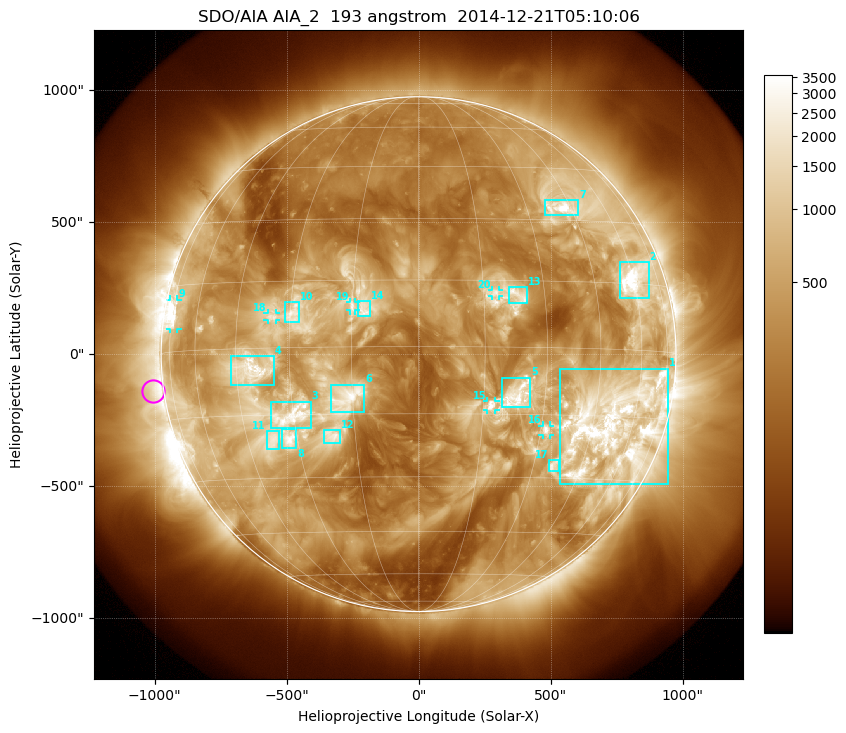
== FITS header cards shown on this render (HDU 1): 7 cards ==
TELESCOP= 'SDO/AIA'
INSTRUME= 'AIA_2'
WAVELNTH=                  193
WAVEUNIT= 'angstrom'
DATE-OBS= '2014-12-21T05:10:06.84'
CTYPE1  = 'HPLN-TAN'
CTYPE2  = 'HPLT-TAN'

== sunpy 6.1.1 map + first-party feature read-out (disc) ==
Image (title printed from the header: SDO/AIA AIA_2  193 angstrom  2014-12-21T05:10:06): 1024 x 1024 px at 2.4 arcsec/px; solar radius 975 arcsec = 406 px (full disc in frame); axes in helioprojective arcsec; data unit not stated in the header (colour bar unlabelled)
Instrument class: DISC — disc imager (sunpy class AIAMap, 193 A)
Bright regions (active regions / flare kernels): reference = the median radial profile (limb darkening/brightening removed); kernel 9 px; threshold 5 sigma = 1219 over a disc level ~344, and >= 1.15x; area >= 12 px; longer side >= 10 px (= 24 arcsec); searched inside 0.97 R_sun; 23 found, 20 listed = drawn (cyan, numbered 1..; 6 of them under ~33 arcsec drawn as corner ticks so the feature stays visible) (cap 20 boxes per figure: the strongest are kept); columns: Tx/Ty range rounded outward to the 5 arcsec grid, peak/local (2 s.f.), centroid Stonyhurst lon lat
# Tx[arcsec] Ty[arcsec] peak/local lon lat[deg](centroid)
1 535..945 -495..-55 18 +52 -17
2 760..870 210..350 13 +60 +16
3 -560..-405 -280..-180 11 -30 -15
4 -710..-545 -120..-5 10 -40 -5
5 315..425 -205..-85 7 +23 -11
6 -335..-205 -220..-115 7.4 -16 -11
7 475..605 525..585 12 +41 +33
8 -520..-460 -355..-280 11 -32 -20
9 -940..-915 95..210 11 -73 +8
10 -510..-450 120..200 7 -29 +8
11 -575..-525 -360..-290 7.5 -37 -21
12 -360..-295 -335..-285 6.4 -21 -20
13 340..410 195..255 6.2 +23 +12
14 -230..-185 145..205 6 -12 +8
15 260..290 -210..-175 6.4 +17 -13
16 470..500 -305..-270 9.8 +31 -18
17 495..530 -445..-400 6.4 +36 -27
18 -570..-540 130..155 7.1 -35 +7
19 -260..-240 165..200 4.5 -15 +9
20 275..305 220..245 4.4 +18 +12
Off-limb structures (1.02-1.3 R_sun): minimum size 162 px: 5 found; the strongest spans PA ~65..125 deg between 1.02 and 1.3 R_sun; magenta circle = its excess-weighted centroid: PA ~100 deg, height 1.04 R_sun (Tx ~-1005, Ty ~-140 arcsec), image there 3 x the reference